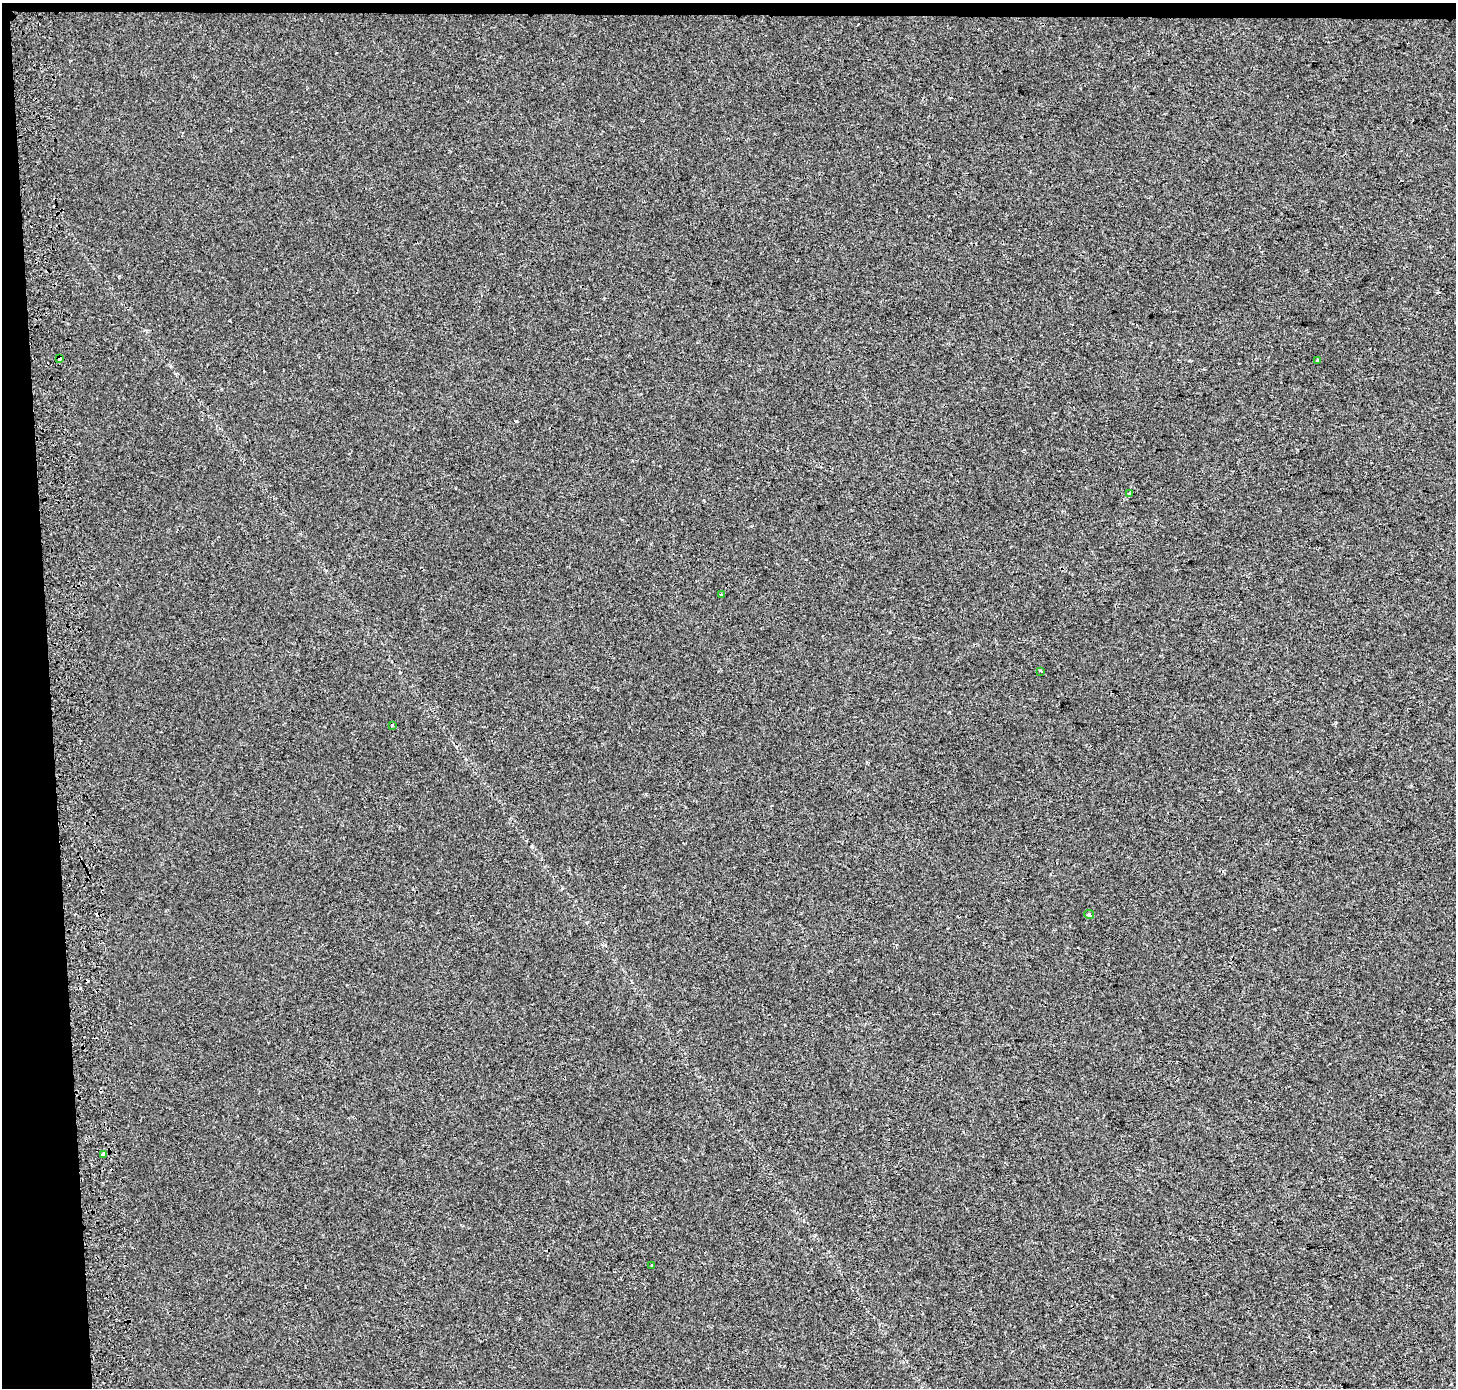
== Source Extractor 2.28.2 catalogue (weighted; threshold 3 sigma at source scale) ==
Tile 1 of 3 x 3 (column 1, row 1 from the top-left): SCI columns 74-1527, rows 2773-4158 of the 4509 x 4165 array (HDU 1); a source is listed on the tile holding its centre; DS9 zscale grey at full resolution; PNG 1458 x 1390 px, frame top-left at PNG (2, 3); each listed source drawn as its Kron ellipse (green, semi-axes under 4 px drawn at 4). Shown black and unused: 4% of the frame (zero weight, under 2 of 3 exposures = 2% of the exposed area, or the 3 px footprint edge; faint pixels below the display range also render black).
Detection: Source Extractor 2.28.2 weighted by HDU 2 'WHT'; one run over the whole footprint, this tile lists its part. Background 1.75e-04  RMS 0.0032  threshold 0.0146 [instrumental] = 3 sigma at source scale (4.5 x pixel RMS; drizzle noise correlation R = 1.50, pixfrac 1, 0.0396/0.0396 arcsec/px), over >= 5 px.
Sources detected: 12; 3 cosmic-ray / hot-pixel residue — neither listed nor drawn; the other 9 listed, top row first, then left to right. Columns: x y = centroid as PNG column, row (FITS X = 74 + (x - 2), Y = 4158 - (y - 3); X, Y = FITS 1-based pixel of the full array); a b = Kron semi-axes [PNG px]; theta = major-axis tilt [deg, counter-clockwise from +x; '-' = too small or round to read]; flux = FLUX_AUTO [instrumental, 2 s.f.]
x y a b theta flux
59 358 4 4 - 2.1
1317 360 3 3 - 0.33
1130 493 4 3 - 0.78
721 594 3 3 - 0.37
1041 671 3 2 - 0.43
392 725 3 3 - 1.6
1089 915 5 4 - 0.82
104 1154 4 3 - 2.6
651 1265 3 2 - 0.24
Overlapping masked pixels (flux is a lower limit): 1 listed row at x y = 59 358